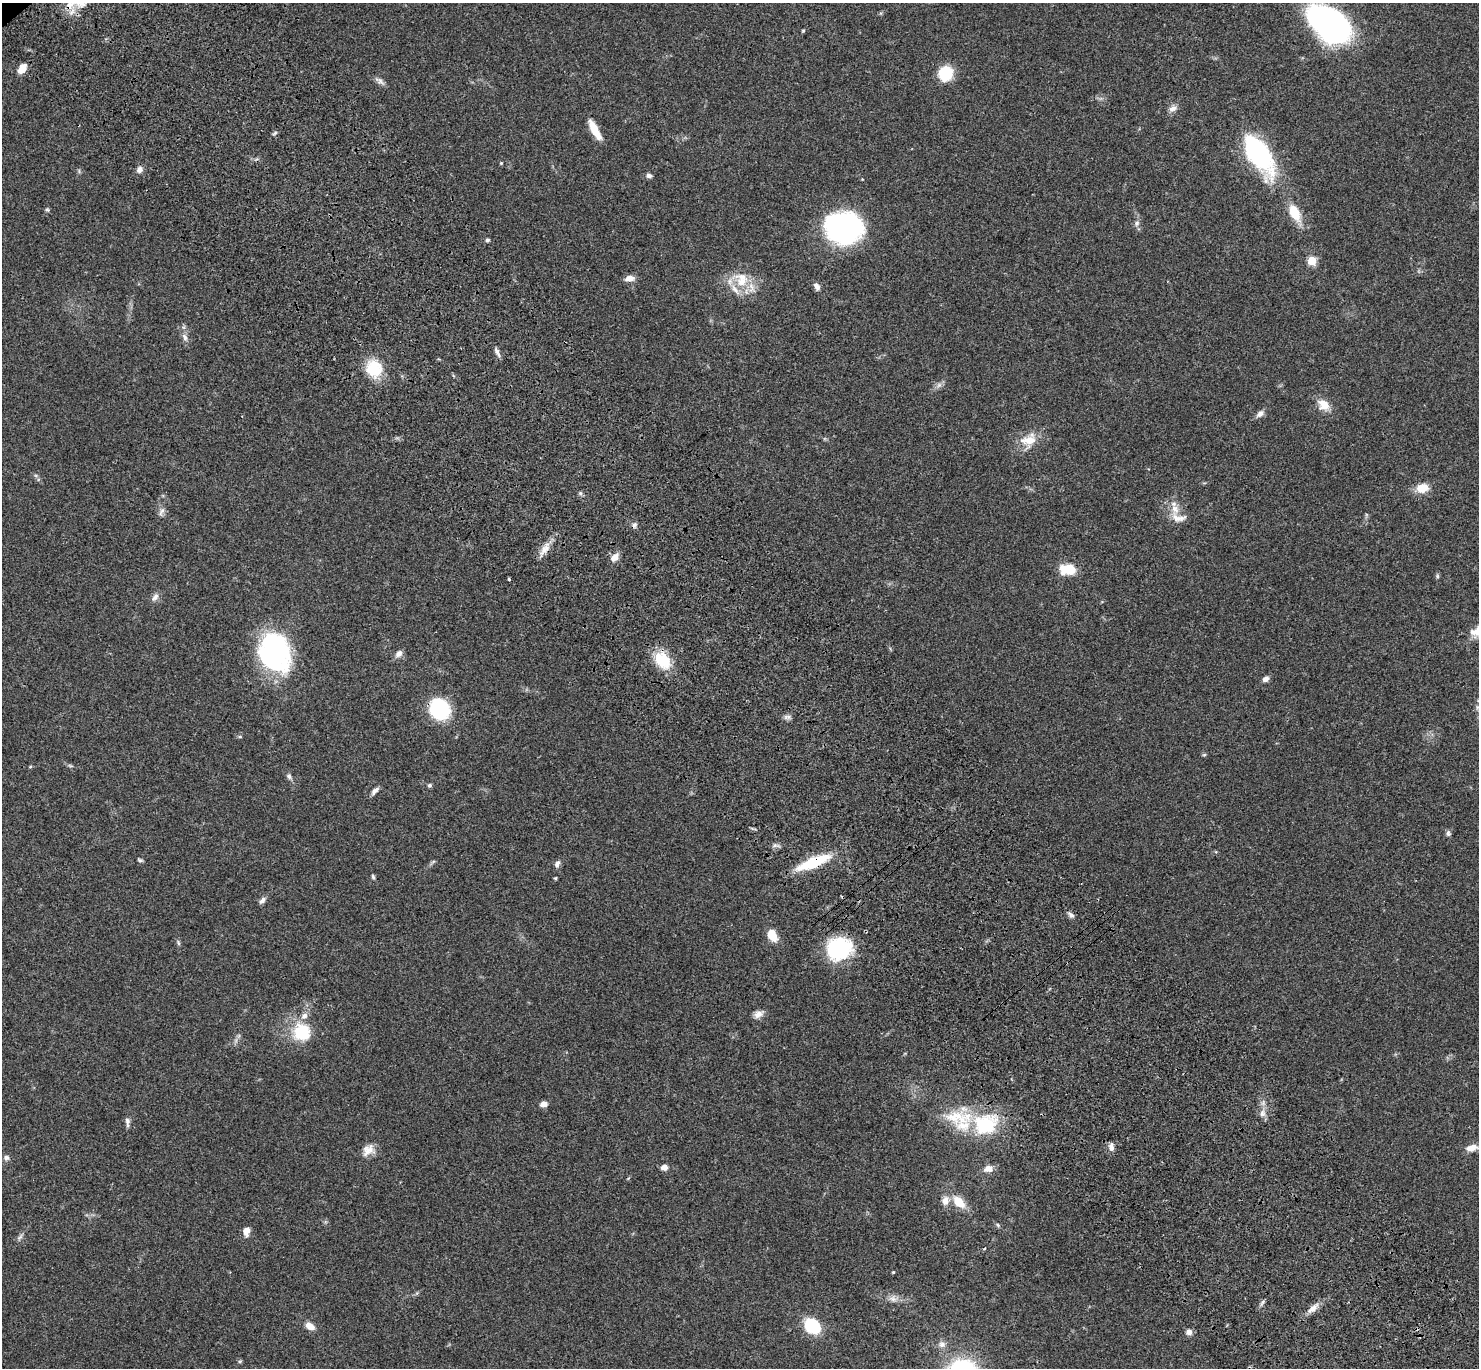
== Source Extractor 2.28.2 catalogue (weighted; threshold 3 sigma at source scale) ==
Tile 6 of 4 x 4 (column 2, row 2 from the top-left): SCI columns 1580-3056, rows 3115-4480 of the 6108 x 6089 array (HDU 1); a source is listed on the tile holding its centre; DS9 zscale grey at full resolution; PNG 1481 x 1370 px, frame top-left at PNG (2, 3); no overlay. Shown black and unused: <1% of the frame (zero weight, under 3 of 4 exposures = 6% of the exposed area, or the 3 px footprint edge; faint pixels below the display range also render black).
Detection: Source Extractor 2.28.2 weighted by HDU 2 'WHT'; one run over the whole footprint, this tile lists its part. Background 0.0458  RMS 0.0051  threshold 0.0231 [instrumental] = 3 sigma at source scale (4.5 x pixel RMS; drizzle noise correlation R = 1.50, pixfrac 1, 0.05/0.05 arcsec/px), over >= 5 px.
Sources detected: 94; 2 cosmic-ray / hot-pixel residue — not listed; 6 inside a brighter listed object's ellipse — not listed separately; the other 86 listed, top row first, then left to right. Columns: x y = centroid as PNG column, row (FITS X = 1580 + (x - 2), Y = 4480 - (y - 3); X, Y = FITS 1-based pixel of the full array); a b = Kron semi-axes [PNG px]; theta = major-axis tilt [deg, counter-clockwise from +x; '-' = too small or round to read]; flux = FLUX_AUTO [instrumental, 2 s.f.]
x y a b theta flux
1329 24 39 23 -38 150
803 31 4 4 - 0.52
22 69 8 6 58 6.9
945 73 11 10 - 21
380 81 14 6 -43 1.9
1173 108 10 8 24 2.5
595 130 23 7 -62 8.6
1258 153 42 18 -58 74
501 163 4 4 - 0.45
139 169 9 7 85 2
649 176 8 5 -8 1.4
47 210 6 5 - 0.74
1294 213 19 11 -63 11
1137 223 8 7 - 1.6
844 228 33 27 -6 98
487 240 5 4 - 0.82
1312 261 5 5 - 20
630 278 12 7 5 3.3
742 282 20 12 27 9.7
817 286 9 6 -68 2.1
185 337 11 6 -67 2.2
497 352 15 4 -64 1.8
374 369 21 19 -57 15
939 385 8 5 45 1.5
1324 405 17 11 -41 6.1
1260 414 10 6 41 2.4
1029 440 24 14 15 9.1
1422 488 12 9 10 8.4
161 511 14 5 61 1.8
1178 518 23 12 -10 5.4
545 549 21 8 57 4.8
615 557 12 7 45 3.2
1068 569 17 11 2 12
1437 576 6 4 -90 0.72
508 579 3 3 - 0.86
155 597 12 7 50 2.1
1473 632 12 9 -41 2.9
275 653 31 24 -75 100
399 654 11 7 43 2.3
662 660 18 13 -50 18
1265 679 8 6 33 2
439 709 19 17 -66 36
240 737 6 4 0 0.56
1204 755 6 3 18 0.56
30 767 5 3 - 0.47
289 776 7 6 - 1.4
429 785 6 5 - 0.89
375 790 11 5 45 1.9
1448 833 8 6 -83 1.2
140 860 7 4 -16 0.76
813 862 33 10 22 25
557 864 9 6 67 1.7
373 877 6 4 -73 0.81
555 878 4 4 - 0.48
262 900 10 6 49 1.7
1071 915 9 5 -34 1.6
772 935 11 8 -61 8.7
178 943 8 4 -81 0.82
839 948 28 24 22 32
758 1014 13 9 29 2.9
302 1032 24 23 - 19
544 1104 7 5 6 3.1
1262 1113 10 8 83 2.7
958 1117 45 19 -4 21
127 1122 12 5 -86 1.7
985 1125 25 22 9 31
1111 1147 12 5 -85 1.9
1472 1148 13 7 11 4.5
368 1150 17 13 37 4.9
6 1158 7 7 - 1.5
664 1167 7 6 - 2.9
989 1169 11 8 9 3.6
945 1201 12 9 74 3.6
959 1202 11 7 -43 10
998 1225 6 4 -71 0.61
246 1231 10 7 80 3.6
19 1237 10 3 40 1
984 1248 4 2 - 0.47
893 1272 3 3 - 0.5
893 1299 11 8 -19 2.6
1313 1308 19 8 43 3.9
310 1326 10 7 -35 4.3
812 1326 12 9 -40 32
1189 1332 7 7 - 2.2
942 1345 9 7 2 2.1
962 1368 30 20 7 38
Overlapping masked pixels (flux is a lower limit): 2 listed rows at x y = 545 549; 813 862
Isophote crosses this tile's border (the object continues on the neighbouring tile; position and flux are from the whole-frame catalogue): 1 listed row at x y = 962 1368